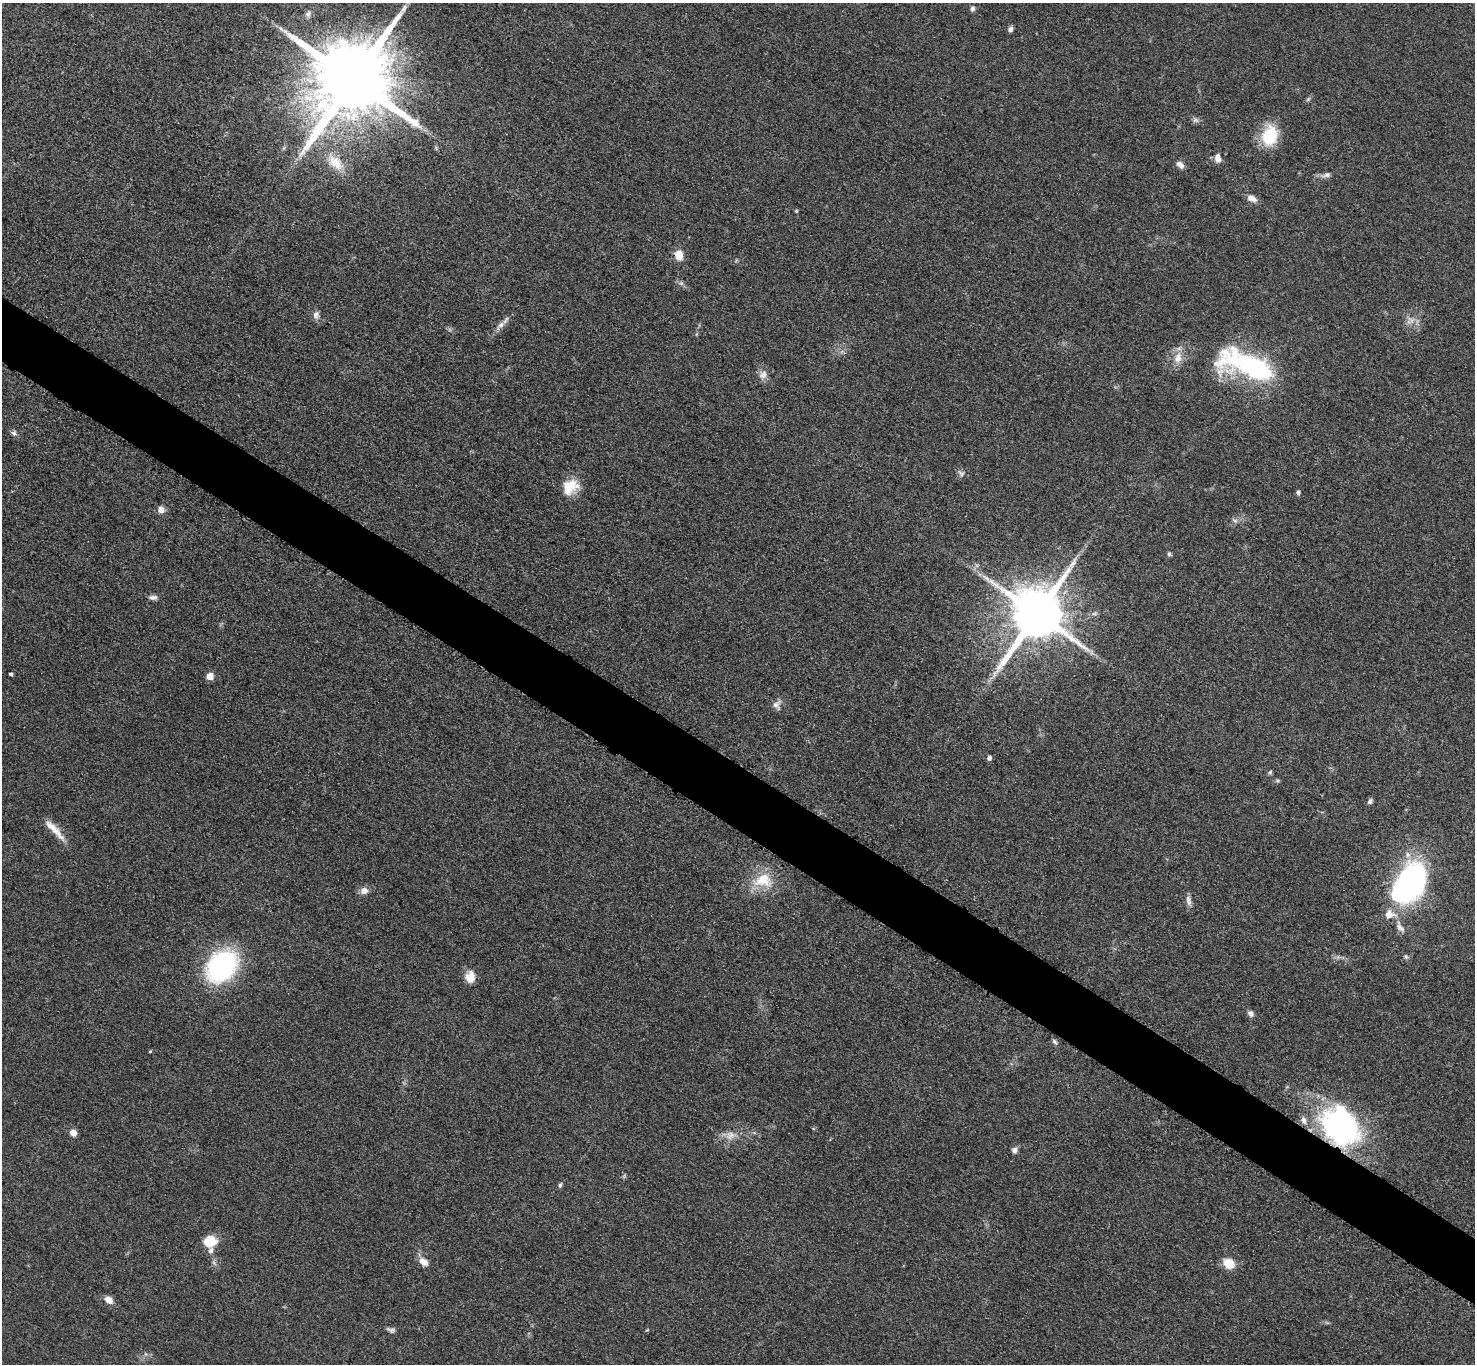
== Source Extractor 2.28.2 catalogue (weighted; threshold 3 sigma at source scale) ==
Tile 6 of 4 x 4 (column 2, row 2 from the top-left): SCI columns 1486-2958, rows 2889-4250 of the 5911 x 5916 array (HDU 1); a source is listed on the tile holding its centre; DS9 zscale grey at full resolution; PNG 1477 x 1366 px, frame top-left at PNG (2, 3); no overlay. Shown black and unused: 5% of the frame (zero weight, under 3 of 5 exposures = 1% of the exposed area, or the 3 px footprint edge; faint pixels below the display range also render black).
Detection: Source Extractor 2.28.2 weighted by HDU 2 'WHT'; one run over the whole footprint, this tile lists its part. Background 0.0534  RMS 0.0058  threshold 0.0261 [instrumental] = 3 sigma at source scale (4.5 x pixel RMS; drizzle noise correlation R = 1.50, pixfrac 1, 0.05/0.05 arcsec/px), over >= 5 px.
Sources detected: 68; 1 too faint to see at this stretch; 1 inside a brighter object's white glare — not listed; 4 inside a brighter listed object's ellipse — not listed separately; the other 62 listed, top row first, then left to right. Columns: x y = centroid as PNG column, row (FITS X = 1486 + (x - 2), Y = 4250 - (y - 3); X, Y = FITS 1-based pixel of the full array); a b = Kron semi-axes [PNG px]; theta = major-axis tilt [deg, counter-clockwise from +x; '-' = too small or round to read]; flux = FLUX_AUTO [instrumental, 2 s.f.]
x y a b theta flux
972 9 7 6 - 1.6
308 14 10 7 65 2.3
1010 29 7 5 50 1.7
353 80 22 19 50 9800
1308 99 7 4 46 1
1196 120 8 4 -35 1.5
1270 136 25 18 77 22
436 148 6 4 -49 0.84
1218 158 10 7 -78 3.9
335 162 27 15 -46 12
1180 165 9 6 -39 3.5
1326 175 13 6 13 2.5
1252 198 12 7 -30 4.5
796 211 5 4 - 0.62
679 255 9 8 - 8.5
681 283 6 6 - 1.4
316 315 11 8 78 2.7
1411 320 14 8 -29 4.1
500 325 15 7 48 3.7
1178 358 18 11 71 7.5
1254 367 49 18 -18 130
763 375 14 10 59 3.7
14 433 7 7 - 1.4
961 473 12 6 -43 1.9
570 487 21 17 34 13
1298 492 4 4 - 1.6
161 509 8 8 - 3.6
1235 520 8 6 -38 1.7
1169 554 7 5 -18 1
153 597 11 6 -3 2.2
1094 613 9 4 8 1.3
1037 614 16 15 - 3900
11 674 3 3 - 1.1
210 676 5 5 - 8.8
777 705 13 10 66 3.2
989 758 5 5 - 1.7
1270 772 6 4 56 1
1277 781 6 5 - 0.95
1370 801 8 6 65 1.5
55 830 34 8 -47 8.6
763 880 28 19 4 19
1409 883 34 22 63 160
364 891 10 9 - 3.5
1188 900 15 7 -79 2.8
1389 914 16 11 -4 7.2
1400 928 15 8 -47 3.6
1406 957 7 5 -75 1.1
222 966 27 20 49 110
470 977 14 10 81 7.1
1250 1013 8 7 - 2.1
1054 1042 8 5 -43 1.3
150 1051 4 3 - 0.55
1340 1126 46 37 -50 120
73 1133 7 6 - 4
730 1135 14 12 26 5.8
1014 1150 7 7 - 2.2
560 1185 7 5 72 1.1
210 1241 13 12 - 13
423 1262 13 8 -37 5.1
1229 1264 11 9 -35 12
108 1300 10 7 -34 4.6
391 1330 11 6 -12 1.8
Overlapping masked pixels (flux is a lower limit): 1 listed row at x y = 1340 1126